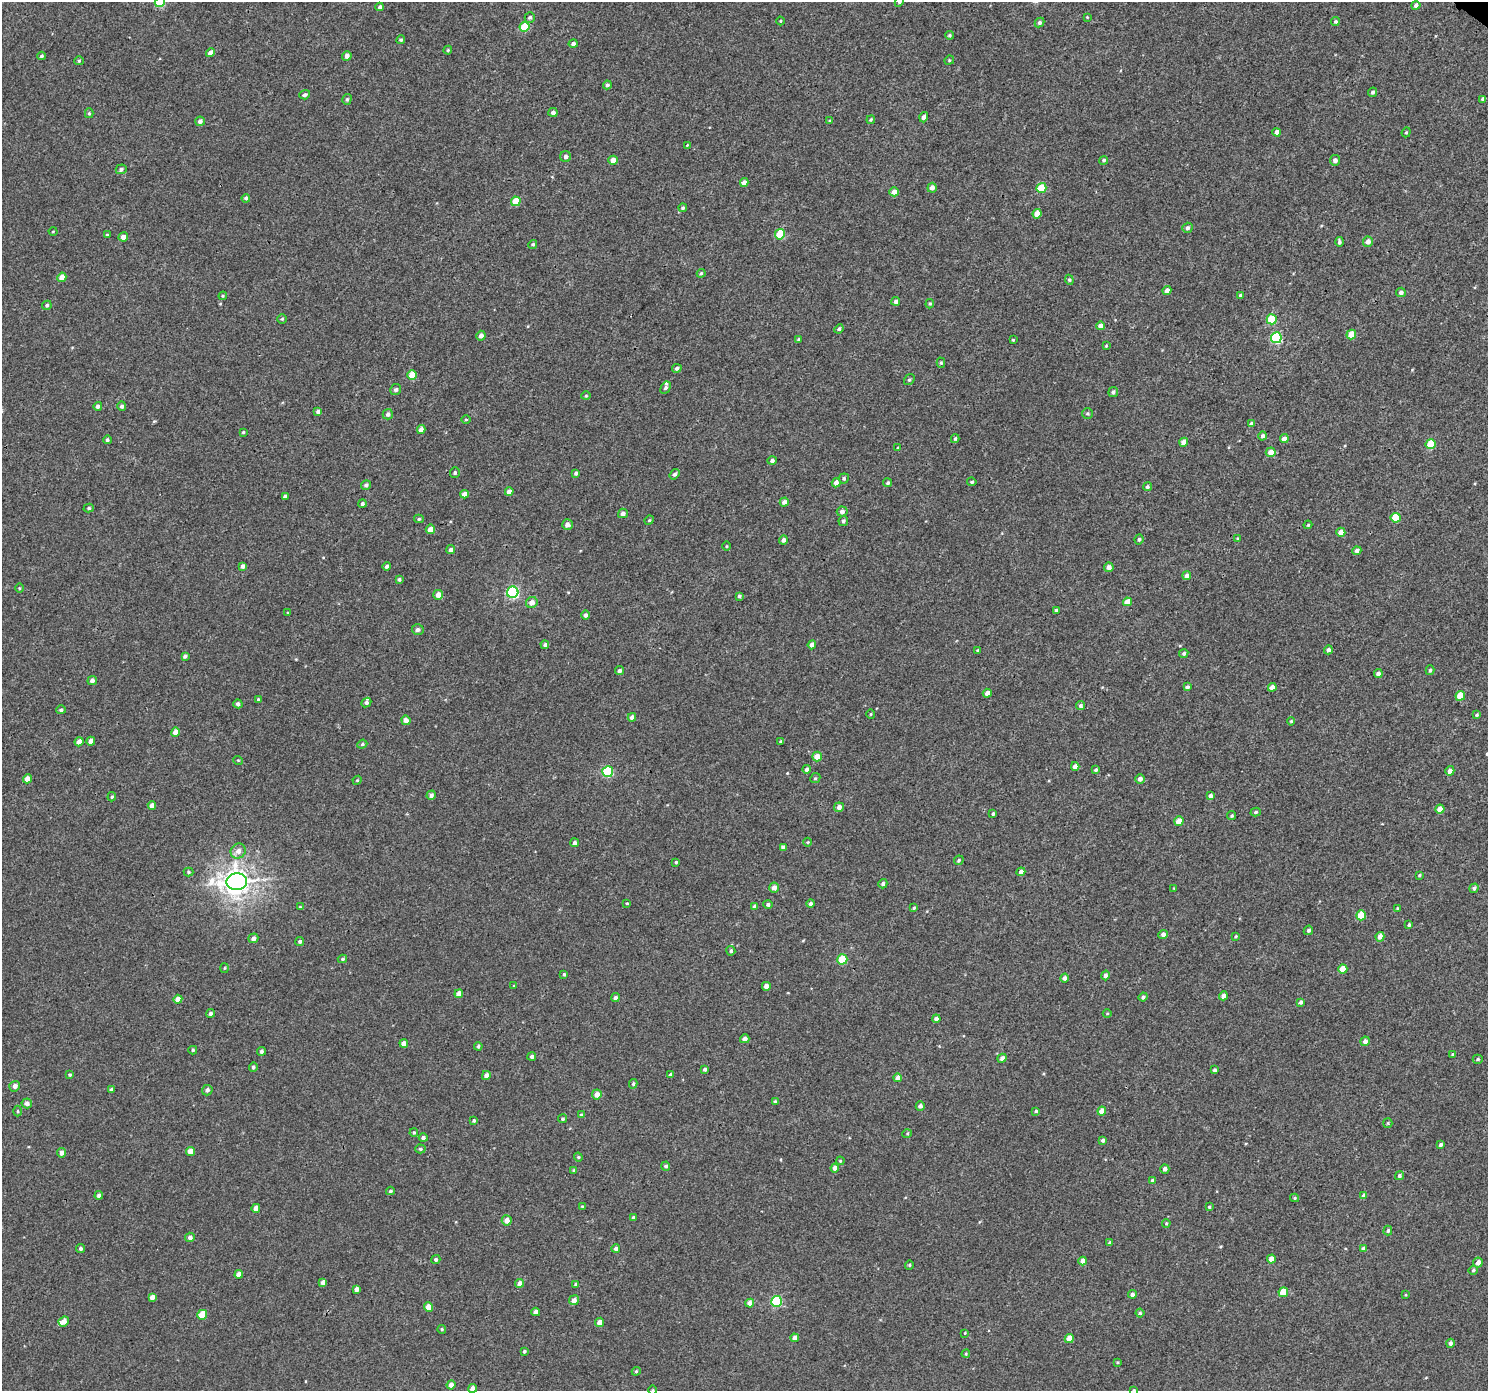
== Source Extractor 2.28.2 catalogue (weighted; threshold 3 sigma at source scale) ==
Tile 10 of 4 x 4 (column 2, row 3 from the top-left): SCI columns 1525-3010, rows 1611-2999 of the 6026 x 6065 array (HDU 1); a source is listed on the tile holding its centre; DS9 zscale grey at full resolution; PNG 1490 x 1393 px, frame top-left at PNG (2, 2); each listed source drawn as its Kron ellipse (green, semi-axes under 4 px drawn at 4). Shown black and unused: <1% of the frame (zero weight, under 3 of 4 exposures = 5% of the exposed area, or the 3 px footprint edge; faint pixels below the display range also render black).
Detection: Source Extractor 2.28.2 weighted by HDU 2 'WHT'; one run over the whole footprint, this tile lists its part. Background 0.00277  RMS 0.0022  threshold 0.00975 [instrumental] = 3 sigma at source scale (4.5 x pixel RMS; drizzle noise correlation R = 1.50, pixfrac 1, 0.0396/0.0396 arcsec/px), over >= 5 px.
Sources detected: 348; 3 inside a brighter listed object's ellipse — not listed separately; the other 345 listed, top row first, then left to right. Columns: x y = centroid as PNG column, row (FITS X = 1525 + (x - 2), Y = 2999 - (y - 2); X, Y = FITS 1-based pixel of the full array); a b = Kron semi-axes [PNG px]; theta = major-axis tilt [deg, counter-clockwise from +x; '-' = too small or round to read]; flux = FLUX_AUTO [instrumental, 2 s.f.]
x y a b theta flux
160 2 5 5 - 8.4
899 2 5 4 - 0.34
1416 5 4 4 - 0.81
380 7 4 4 - 0.49
530 17 5 5 - 0.45
1087 17 3 3 - 0.19
781 21 4 3 - 0.19
1335 22 4 4 - 0.41
1039 23 5 4 - 0.45
525 27 5 5 - 6.1
949 35 4 3 - 0.31
401 40 4 4 - 0.31
573 44 4 4 - 0.73
448 50 4 4 - 0.27
211 53 4 4 - 1.2
41 56 4 4 - 0.38
347 56 5 4 - 1.1
949 60 5 4 - 0.27
79 61 5 4 - 0.29
607 85 4 4 - 0.49
1373 92 5 4 - 0.45
305 95 5 4 - 0.53
347 99 5 4 - 0.4
1483 99 4 4 - 0.57
553 112 4 4 - 0.72
89 113 5 4 - 0.32
924 117 5 4 - 0.73
871 120 4 3 - 0.29
200 121 5 4 - 0.7
830 121 4 3 - 0.22
1277 132 4 4 - 1.3
1406 132 5 4 - 0.29
687 145 3 3 - 0.15
566 157 5 5 - 0.6
613 160 5 4 - 1.6
1104 160 4 4 - 0.39
1335 160 5 5 - 0.89
121 169 5 5 - 0.51
744 183 4 4 - 1.3
932 188 5 4 - 1
1041 188 5 5 - 5.4
894 192 4 4 - 1.5
246 198 4 4 - 0.47
516 201 5 4 - 4.5
683 208 4 4 - 0.42
1037 214 5 4 - 2.4
1188 228 5 4 - 0.55
53 231 4 3 - 0.17
780 234 5 5 - 8.2
107 235 4 3 - 0.2
123 237 5 4 - 1.1
1339 242 5 4 - 0.48
1368 242 5 5 - 1.1
533 244 5 4 - 0.33
701 273 4 3 - 0.29
62 277 5 4 - 1.9
1069 280 5 4 - 0.31
1167 290 4 4 - 1.2
1401 292 5 5 - 0.73
1240 295 4 3 - 0.23
223 296 4 4 - 0.23
896 301 4 4 - 0.71
930 304 5 4 - 0.27
47 305 5 4 - 0.38
282 319 5 5 - 0.3
1272 319 5 5 - 7.3
1101 326 4 4 - 1.5
839 329 5 4 - 0.44
1351 335 5 4 - 3.9
481 336 5 4 - 1.1
1276 338 5 5 - 19
799 340 4 3 - 0.49
1013 340 4 4 - 0.21
1106 346 4 3 - 0.19
941 363 5 4 - 0.32
677 368 5 4 - 0.55
412 375 5 5 - 3.9
909 380 6 5 - 0.41
666 388 6 4 60 0.49
396 390 6 5 - 0.49
1113 392 5 4 - 0.56
586 396 4 4 - 0.23
98 406 4 4 - 0.86
122 406 5 4 - 0.56
318 412 4 4 - 0.61
1087 413 5 5 - 0.36
388 414 5 5 - 0.65
466 419 5 3 - 0.22
1251 424 4 4 - 0.54
421 430 4 4 - 1.3
243 432 4 3 - 0.25
1263 436 4 4 - 0.58
955 439 4 3 - 0.32
1284 439 4 4 - 1.3
107 440 4 4 - 0.42
1184 442 4 4 - 2
1431 444 5 5 - 6
898 448 4 4 - 0.33
1271 452 5 5 - 2
772 460 4 4 - 0.54
455 473 5 5 - 0.42
576 473 4 4 - 0.45
675 474 5 4 - 0.61
844 478 5 5 - 0.48
972 482 5 4 - 0.3
836 483 5 4 - 1.2
888 483 4 4 - 0.36
366 485 5 5 - 0.63
1147 487 4 4 - 0.38
509 492 4 4 - 1.3
464 494 4 4 - 1.6
285 496 4 3 - 0.44
784 502 4 4 - 0.81
362 503 4 4 - 0.46
89 508 5 4 - 0.35
842 511 5 5 - 0.77
623 513 5 4 - 0.75
1396 518 5 5 - 5
419 519 5 4 - 0.29
649 520 5 4 - 0.26
843 521 5 4 - 0.44
567 525 5 5 - 1.1
1308 525 4 3 - 0.24
430 529 5 4 - 1.6
1341 532 4 4 - 1.6
1237 538 4 3 - 0.22
1139 539 5 4 - 0.44
783 540 4 4 - 0.92
726 546 5 3 - 0.2
451 550 4 4 - 0.64
1357 551 4 4 - 0.83
243 566 4 3 - 0.68
386 566 4 3 - 0.53
1109 567 5 4 - 1.1
1187 576 4 4 - 0.98
399 579 4 4 - 0.37
19 588 5 3 - 0.19
513 592 6 5 - 29
438 595 5 5 - 1.6
739 596 4 4 - 0.41
532 602 6 5 - 1.3
1128 602 4 4 - 2.1
1056 610 3 3 - 0.39
288 613 4 3 - 0.18
586 615 4 4 - 0.61
418 630 6 5 - 0.68
545 645 4 4 - 0.47
812 645 4 4 - 1
977 650 3 3 - 0.19
1328 650 4 4 - 0.78
1184 653 5 4 - 0.39
185 656 4 3 - 0.55
1430 670 5 4 - 0.37
619 671 4 4 - 0.49
1378 674 4 4 - 0.93
92 681 5 4 - 0.82
1187 687 4 3 - 0.5
1272 687 4 4 - 1.2
987 693 4 4 - 1.1
1460 696 5 4 - 3.5
258 699 3 3 - 0.21
366 702 5 4 - 0.47
238 704 4 4 - 0.64
1080 706 4 4 - 0.51
61 710 5 4 - 0.45
871 714 5 3 - 0.19
1477 715 4 4 - 0.3
632 717 4 4 - 0.86
406 720 5 4 - 1.1
1291 721 4 4 - 0.25
175 732 5 4 - 1.6
91 741 4 4 - 1.1
781 741 3 3 - 0.29
79 742 4 4 - 1.3
362 744 5 4 - 0.33
817 757 5 5 - 2.1
238 760 5 3 - 0.18
1075 766 4 4 - 1.2
807 769 4 4 - 0.6
1096 770 4 3 - 0.38
1450 771 5 4 - 1
608 772 5 5 - 16
815 778 5 4 - 0.32
27 779 4 4 - 1.5
1140 779 5 4 - 0.9
357 780 4 4 - 0.23
431 795 5 4 - 0.65
1210 796 4 4 - 0.85
112 797 4 3 - 0.3
152 806 4 4 - 1.3
839 807 5 4 - 1.1
1440 809 4 4 - 2
1256 812 5 4 - 0.38
993 814 4 3 - 0.3
1232 815 5 4 - 0.36
1179 821 5 4 - 2.8
808 842 4 4 - 0.25
575 843 4 4 - 0.64
783 847 4 4 - 0.84
238 851 8 7 - 1.3
959 860 5 4 - 0.35
676 862 3 3 - 0.26
188 872 5 4 - 0.28
1021 872 4 4 - 1
1419 875 3 3 - 0.24
237 882 10 8 2 230
883 884 5 4 - 0.54
774 888 5 5 - 1.2
1174 888 4 3 - 0.16
1474 888 5 4 - 0.52
627 903 4 3 - 0.21
768 904 4 4 - 0.47
811 904 4 4 - 0.57
755 906 4 4 - 0.73
300 907 4 4 - 0.19
914 908 4 3 - 0.28
1397 908 3 3 - 0.19
1361 915 5 5 - 4
1409 925 4 3 - 0.31
1308 930 5 4 - 0.45
1163 934 5 4 - 0.88
1236 936 4 4 - 0.22
1380 937 5 4 - 1.5
253 938 5 4 - 0.99
300 941 4 4 - 0.37
731 951 5 4 - 0.45
342 959 5 4 - 0.38
842 959 5 5 - 7.3
225 968 5 3 - 0.19
1343 969 4 4 - 3
564 974 3 3 - 0.25
1105 975 5 4 - 0.8
1065 978 4 4 - 0.67
514 986 3 3 - 0.19
766 986 4 4 - 1.3
459 994 4 4 - 1.6
1223 996 4 4 - 0.9
1143 997 4 4 - 0.45
615 998 4 4 - 0.79
178 999 4 4 - 1.6
1301 1002 4 4 - 0.52
210 1013 4 4 - 0.56
1107 1013 4 3 - 0.19
936 1019 4 4 - 0.86
745 1039 5 4 - 0.92
1365 1041 5 4 - 0.9
404 1043 4 4 - 1.5
478 1046 4 4 - 0.34
193 1050 4 4 - 0.33
261 1051 4 4 - 0.54
1453 1054 4 3 - 0.24
532 1056 4 4 - 0.59
1002 1058 5 4 - 0.9
1478 1059 5 4 - 0.33
253 1067 5 4 - 0.47
705 1069 4 4 - 0.5
1214 1070 4 4 - 0.48
70 1075 4 4 - 0.3
486 1075 4 4 - 1.1
671 1075 4 3 - 0.49
898 1078 4 4 - 1.5
633 1084 5 3 - 0.32
15 1086 5 5 - 0.96
111 1090 4 4 - 0.67
207 1090 5 5 - 0.68
597 1094 5 5 - 1.6
775 1101 4 3 - 0.29
27 1103 5 5 - 0.95
920 1106 5 4 - 0.63
17 1111 5 3 - 0.22
1036 1111 4 4 - 0.29
1102 1111 4 4 - 2.2
581 1115 4 4 - 0.28
563 1119 4 4 - 0.34
474 1121 4 3 - 0.34
1388 1123 5 4 - 0.26
414 1133 4 3 - 0.28
907 1134 5 3 - 0.21
423 1138 4 4 - 0.61
1103 1140 4 4 - 0.53
1441 1145 4 3 - 0.51
420 1149 5 4 - 0.35
190 1152 4 4 - 1.8
62 1153 4 4 - 1
578 1157 4 4 - 0.26
840 1161 4 4 - 0.22
666 1166 4 4 - 0.48
835 1168 4 4 - 1.2
1165 1169 5 4 - 0.78
574 1170 4 3 - 0.36
1399 1176 5 4 - 0.43
1153 1180 4 4 - 0.63
390 1191 4 3 - 0.31
99 1195 4 4 - 0.81
1364 1196 4 4 - 0.83
1295 1198 4 4 - 0.26
582 1206 4 3 - 0.16
1209 1207 4 4 - 0.24
256 1208 4 4 - 1.4
633 1218 4 3 - 0.44
507 1220 5 5 - 1.5
1166 1223 4 3 - 0.26
1388 1230 5 4 - 0.41
190 1237 5 4 - 0.84
1110 1243 4 3 - 0.53
80 1248 4 4 - 0.54
616 1249 4 4 - 0.83
1363 1249 4 4 - 0.82
1271 1259 4 4 - 1.9
436 1260 4 4 - 0.44
1083 1261 4 4 - 1.6
1478 1262 5 4 - 1.2
909 1265 4 4 - 0.27
1473 1270 5 4 - 0.36
239 1274 4 4 - 1.6
323 1282 4 4 - 1
520 1283 4 4 - 1.2
576 1284 4 4 - 0.43
356 1289 4 4 - 0.95
1283 1292 5 4 - 4.5
1132 1294 4 4 - 0.69
1406 1295 4 3 - 0.17
152 1297 4 4 - 1.1
574 1300 5 4 - 1
776 1301 5 5 - 17
750 1303 4 4 - 1.6
428 1307 5 4 - 2.2
536 1312 4 4 - 1
1140 1313 4 4 - 0.31
202 1315 5 5 - 4.8
64 1321 5 4 - 1.6
600 1322 4 4 - 1.6
442 1329 4 4 - 0.28
965 1333 4 2 - 0.16
795 1338 4 4 - 1.3
1069 1338 4 4 - 2.1
1450 1343 4 4 - 0.65
524 1351 3 3 - 0.42
966 1354 4 4 - 0.23
1118 1362 4 4 - 0.22
636 1371 4 4 - 0.27
451 1385 4 4 - 1.2
472 1388 4 4 - 1.4
653 1390 4 3 - 0.19
1134 1390 3 3 - 0.23
Overlapping masked pixels (flux is a lower limit): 1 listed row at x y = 237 882
Isophote crosses this tile's border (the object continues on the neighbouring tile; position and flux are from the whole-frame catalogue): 5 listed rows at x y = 160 2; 899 2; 472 1388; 653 1390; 1134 1390